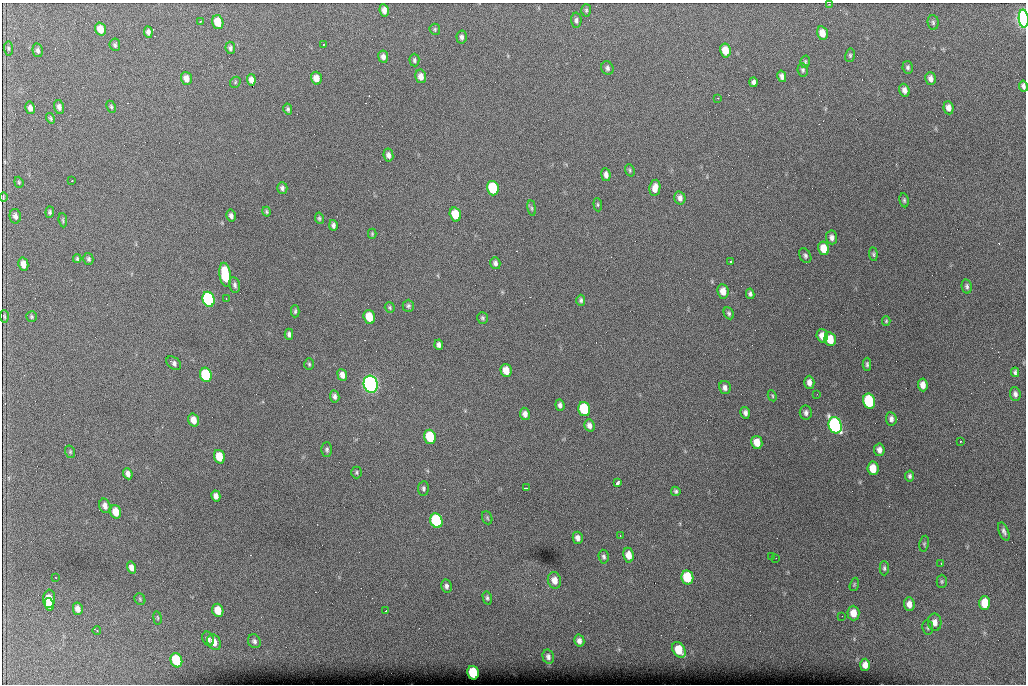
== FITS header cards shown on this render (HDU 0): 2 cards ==
NAXIS1  =                 1024 /fastest changing axis
NAXIS2  =                  682 /next to fastest changing axis

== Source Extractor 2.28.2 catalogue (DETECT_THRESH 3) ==
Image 1024 x 682 px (HDU 0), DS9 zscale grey, 1 PNG px = 1 image px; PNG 1028 x 686 px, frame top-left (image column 1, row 682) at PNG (2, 3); each listed source drawn as its Kron ellipse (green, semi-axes under 4 px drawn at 4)
Background 4010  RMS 42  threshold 125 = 3 sigma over >= 5 px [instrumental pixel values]
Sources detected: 181; all 181 listed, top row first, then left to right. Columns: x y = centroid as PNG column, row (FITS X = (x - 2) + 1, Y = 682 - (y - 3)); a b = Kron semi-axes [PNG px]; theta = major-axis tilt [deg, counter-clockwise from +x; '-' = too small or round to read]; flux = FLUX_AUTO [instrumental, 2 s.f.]
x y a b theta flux
829 4 4 3 - 1.7e+03
384 10 6 4 -82 1.4e+04
586 10 6 5 - 4.6e+03
1024 19 9 5 -86 1.1e+06
576 20 7 5 -89 7.2e+03
200 22 3 2 - 3.5e+03
218 22 7 5 -74 5.4e+04
933 22 7 5 -86 5.7e+03
100 29 6 5 - 3.2e+04
435 29 5 5 - 3.9e+03
148 32 6 4 -83 9.2e+03
822 33 7 5 -75 2.8e+04
462 37 6 5 - 7.7e+03
323 44 3 2 - 2.6e+03
115 45 6 5 - 5.8e+03
8 48 7 4 -85 4.5e+03
230 48 6 5 - 7.0e+03
38 50 7 5 -77 7.5e+03
725 51 7 5 -78 4.0e+04
850 55 7 5 76 4.9e+03
383 57 6 5 - 1.1e+04
414 60 6 5 - 5.9e+03
805 62 6 5 - 4.3e+03
908 67 6 5 - 6.0e+03
607 68 7 6 - 7.0e+03
803 70 7 5 -82 5.7e+03
421 76 7 5 -79 1.8e+04
782 76 6 4 -75 1.0e+04
186 78 6 5 - 2.0e+04
316 78 6 5 - 2.3e+04
931 78 6 5 - 1.3e+04
251 80 6 4 -82 1.1e+04
235 82 6 5 - 3.5e+03
754 82 5 4 - 7.5e+03
1023 86 5 4 - 7.9e+03
904 90 6 5 - 1.2e+04
718 98 3 3 - 3.9e+03
59 107 7 5 -76 9.9e+03
111 107 6 4 -64 4.3e+03
30 108 6 4 -79 1.1e+04
948 108 6 5 - 1.6e+04
288 109 5 4 - 5.4e+03
50 118 5 4 - 3.9e+03
388 155 6 5 - 1.1e+04
630 170 6 4 -71 4.1e+03
606 175 6 4 -83 1.1e+04
72 181 2 2 - 5.7e+03
19 182 6 4 -69 3.6e+03
282 188 6 5 - 7.4e+03
493 188 7 5 -75 1.7e+05
655 188 8 5 81 2.2e+04
3 197 5 2 - 3.3e+03
680 198 6 5 - 1.2e+04
904 200 7 4 -81 5.2e+03
598 205 6 4 -84 4.2e+03
532 208 8 4 -82 4.8e+03
50 212 5 4 - 5.1e+03
266 212 5 4 - 4.3e+03
455 214 7 5 -75 7.6e+04
15 216 7 5 -78 1.0e+04
231 216 6 5 - 9.2e+03
319 218 5 4 - 4.5e+03
63 220 7 3 -83 3.8e+03
333 225 5 4 - 8.0e+03
372 234 5 4 - 3.6e+03
832 237 7 5 -85 1.1e+04
824 248 7 5 -76 4.3e+04
873 254 7 4 -84 4.6e+03
805 256 8 5 -62 6.4e+03
77 259 4 3 - 4.1e+03
88 259 6 5 - 5.8e+03
731 261 3 3 - 3.5e+03
495 263 6 5 - 8.4e+03
23 264 6 5 - 2.1e+04
225 275 12 5 -81 1.5e+05
235 285 8 5 -78 7.6e+03
967 286 7 5 -78 6.8e+03
723 291 7 5 -84 2.5e+04
750 294 5 4 - 6.2e+03
209 299 7 6 - 6.5e+05
226 299 3 2 - 2.9e+03
581 300 5 4 - 5.8e+03
408 306 6 5 - 5.5e+03
390 307 5 5 - 4.1e+03
295 311 6 4 88 4.5e+03
729 313 6 4 -63 5.5e+03
4 316 6 2 -85 3.8e+03
32 317 5 5 - 4.1e+03
369 317 7 5 -73 7.1e+04
483 318 6 5 - 5.2e+03
886 321 5 4 - 3.4e+03
289 334 5 4 - 6.8e+03
822 336 6 5 - 2.4e+04
830 339 7 5 -75 4.8e+04
439 345 5 4 - 9.0e+03
174 363 8 5 -39 9.0e+03
309 364 6 5 - 4.4e+03
867 364 6 3 89 5.2e+03
506 370 7 5 -76 3.7e+04
1015 372 5 3 - 5.8e+03
206 375 7 6 - 1.9e+05
342 375 6 5 - 1.5e+04
809 382 6 5 - 1.4e+04
371 384 8 7 - 1.7e+06
923 385 6 5 - 1.9e+04
725 388 7 5 -78 1.1e+04
817 394 2 2 - 1.9e+03
1015 394 7 5 -84 9.2e+03
335 396 6 4 -80 8.7e+03
772 396 6 4 -63 3.6e+03
869 401 7 6 - 2.3e+05
560 405 6 4 -85 7.9e+03
584 409 7 6 - 1.9e+05
745 413 6 4 -75 9.7e+03
806 413 7 6 - 9.7e+03
525 414 6 5 - 1.3e+04
891 419 7 5 -83 1.0e+04
194 420 6 5 - 2.4e+04
589 425 6 5 - 1.3e+04
835 425 8 6 -71 9.4e+05
430 437 7 5 -74 1.3e+05
961 441 4 2 - 4.8e+03
757 442 6 5 - 3.7e+04
327 449 7 5 -90 6.2e+03
879 450 6 5 - 1.3e+04
70 452 6 5 - 3.9e+03
219 457 7 5 -73 5.6e+04
873 468 7 5 -82 4.5e+04
357 472 6 5 - 4.7e+03
128 474 6 4 -67 1.3e+04
910 476 5 4 - 6.0e+03
617 483 4 3 - 1.0e+05
423 488 7 5 86 6.6e+03
526 488 4 2 - 4.6e+03
676 491 5 4 - 5.1e+03
216 496 6 4 -76 1.3e+04
105 506 7 5 -74 1.4e+04
116 512 7 5 -73 3.9e+04
487 518 7 5 -69 4.3e+03
436 521 7 6 - 3.9e+05
1004 532 10 5 -67 8.0e+03
620 536 2 2 - 2.0e+03
578 538 6 5 - 1.2e+04
924 544 8 5 81 4.2e+03
629 555 7 5 -81 3.0e+04
772 556 3 2 - 3.4e+03
604 557 7 5 -85 6.4e+03
776 558 2 2 - 1.2e+03
941 563 3 2 - 3.4e+03
131 567 6 4 -73 1.4e+04
884 568 7 4 -90 5.4e+03
687 577 7 6 - 1.3e+05
56 578 3 2 - 2.6e+03
554 580 8 6 -75 2.4e+04
942 581 7 5 -89 4.4e+03
854 584 7 4 71 3.6e+03
446 586 6 5 - 8.1e+03
487 598 6 4 -76 6.0e+03
49 599 9 6 86 5.3e+04
140 599 6 5 - 3.8e+03
985 603 7 5 -89 7.0e+04
49 604 6 3 -78 2.0e+04
909 604 7 5 -88 1.8e+04
78 609 6 5 - 1.5e+04
218 610 7 5 -72 4.6e+04
386 611 3 2 - 2.5e+03
853 613 7 6 - 3.3e+04
842 616 2 2 - 1.2e+03
157 618 7 3 -81 3.2e+03
935 622 9 7 -86 1.8e+04
928 628 7 5 -84 4.8e+03
97 631 4 2 - 6.6e+03
208 639 7 5 -67 9.0e+03
254 641 7 6 - 7.7e+03
579 641 6 5 - 1.2e+04
214 642 8 6 -60 2.6e+04
679 650 8 6 -58 6.9e+04
548 657 7 5 -75 8.9e+03
176 660 7 5 -70 1.5e+05
865 665 6 5 - 1.8e+04
473 673 7 5 -76 1.4e+05
At the frame edge (FLAGS 8, measured only in part): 2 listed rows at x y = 1024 19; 1023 86

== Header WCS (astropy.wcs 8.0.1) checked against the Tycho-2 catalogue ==
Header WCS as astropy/WCSLIB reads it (CRVAL/CRPIX/CD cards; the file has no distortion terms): RA---TAN/DEC--TAN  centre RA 07:06:07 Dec +31:10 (106.53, +31.16 deg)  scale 1.43 arcsec/px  FOV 24.4' x 16.3'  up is -93 deg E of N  parity flipped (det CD > 0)
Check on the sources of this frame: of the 60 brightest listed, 10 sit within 2.1 arcsec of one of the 16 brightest Tycho-2 stars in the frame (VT <= 12.35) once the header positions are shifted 0.59 arcsec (0.33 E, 0.49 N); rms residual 0.88 arcsec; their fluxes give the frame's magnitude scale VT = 24.97 - 2.5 log10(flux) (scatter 0.13 mag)
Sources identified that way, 10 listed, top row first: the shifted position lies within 2.1 arcsec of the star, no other Tycho-2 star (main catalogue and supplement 1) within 4.2 arcsec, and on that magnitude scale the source's flux lands within +1.5 / -3 mag of the star's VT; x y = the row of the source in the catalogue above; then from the Tycho-2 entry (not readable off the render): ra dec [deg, ICRS J2000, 3 dp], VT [Tycho-2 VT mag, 2 dp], TYC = Tycho-2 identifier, HIP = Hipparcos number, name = IAU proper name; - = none
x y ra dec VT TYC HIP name
1024 19 106.369 +31.359 8.79 2438-636-1 - -
493 188 106.458 +31.151 12.35 2438-728-1 - -
209 299 106.516 +31.041 10.39 2438-398-1 - -
206 375 106.551 +31.041 11.84 2438-663-1 - -
371 384 106.552 +31.106 9.20 2438-180-1 - -
869 401 106.550 +31.305 11.61 2438-184-1 - -
584 409 106.559 +31.192 11.79 2438-1039-1 - -
835 425 106.562 +31.292 10.01 2438-106-1 - -
436 521 106.614 +31.135 11.36 2438-550-1 - -
473 673 106.684 +31.152 11.76 2438-931-1 - -